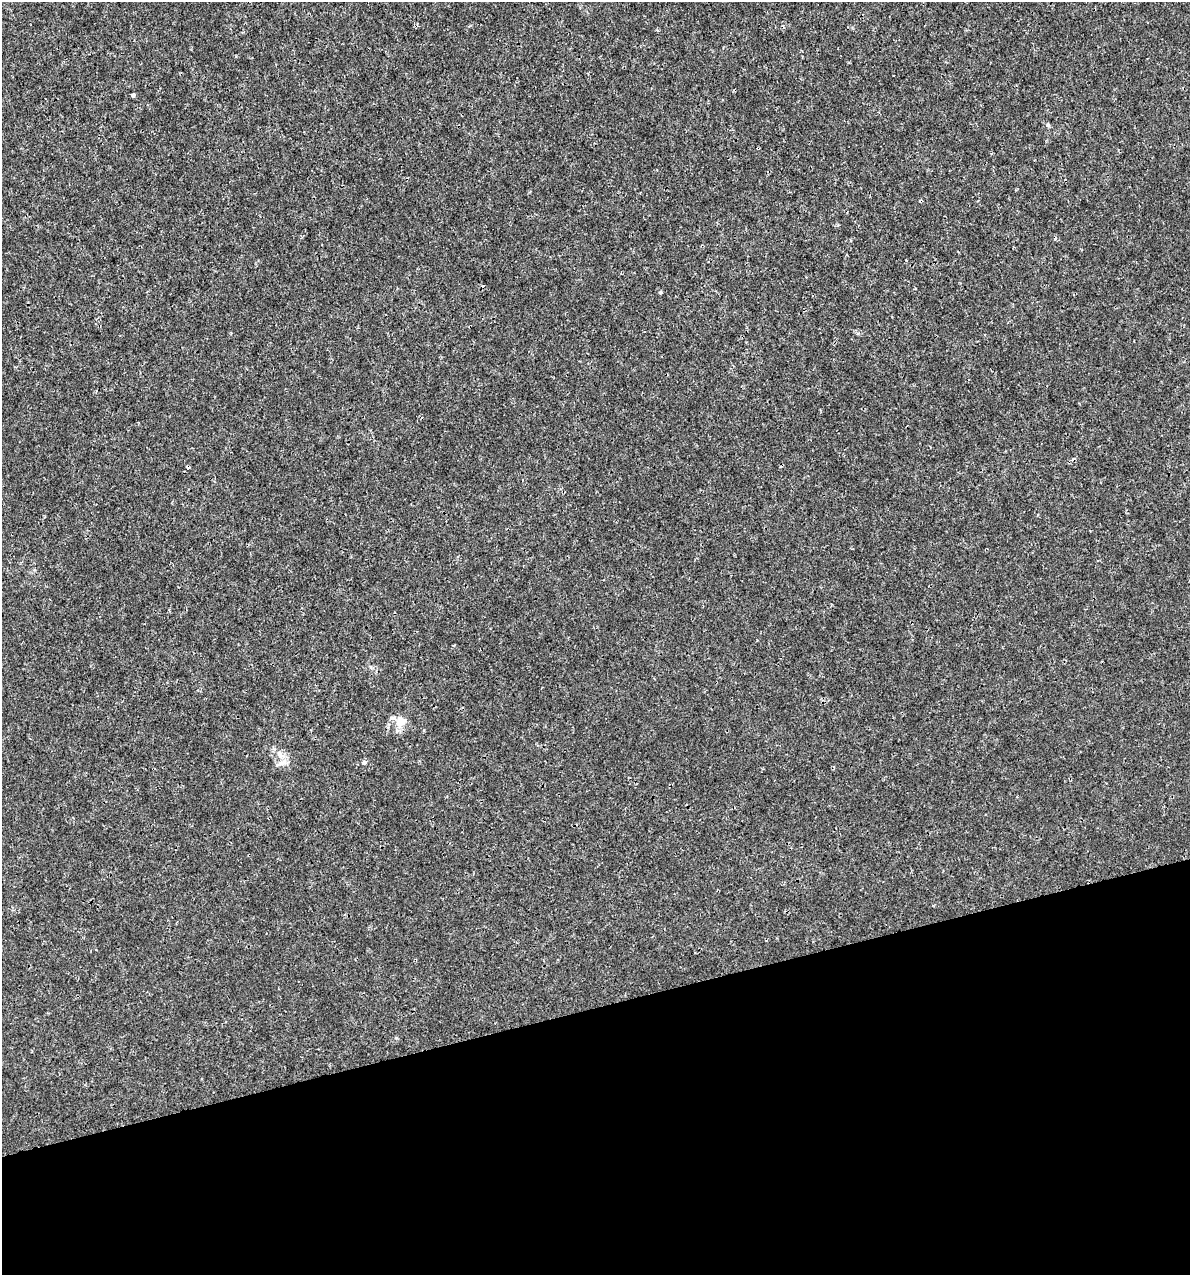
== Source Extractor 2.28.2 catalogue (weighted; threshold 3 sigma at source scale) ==
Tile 14 of 4 x 4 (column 2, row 4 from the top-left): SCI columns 1280-2467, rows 1-1273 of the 4886 x 5091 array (HDU 1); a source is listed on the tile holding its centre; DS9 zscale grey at full resolution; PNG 1192 x 1277 px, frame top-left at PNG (2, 2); no overlay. Shown black and unused: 21% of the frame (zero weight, under 3 of 4 exposures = <1% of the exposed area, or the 3 px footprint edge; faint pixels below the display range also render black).
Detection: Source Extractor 2.28.2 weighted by HDU 2 'WHT'; one run over the whole footprint, this tile lists its part. Background 3.56e-04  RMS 8.5e-04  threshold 0.00384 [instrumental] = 3 sigma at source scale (4.5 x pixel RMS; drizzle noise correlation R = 1.50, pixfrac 1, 0.0396/0.0396 arcsec/px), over >= 5 px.
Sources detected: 10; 3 cosmic-ray / hot-pixel residue — not listed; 1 inside a brighter listed object's ellipse — not listed separately; the other 6 listed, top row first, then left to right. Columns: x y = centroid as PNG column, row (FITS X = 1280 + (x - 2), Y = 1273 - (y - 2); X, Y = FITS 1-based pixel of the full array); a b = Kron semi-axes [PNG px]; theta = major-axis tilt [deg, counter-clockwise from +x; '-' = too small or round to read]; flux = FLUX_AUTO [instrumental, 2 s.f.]
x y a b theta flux
133 95 4 3 - 0.68
1048 125 6 4 -45 0.13
660 292 4 3 - 0.12
400 722 17 14 81 1
280 754 11 7 -58 0.58
364 762 5 5 - 0.19